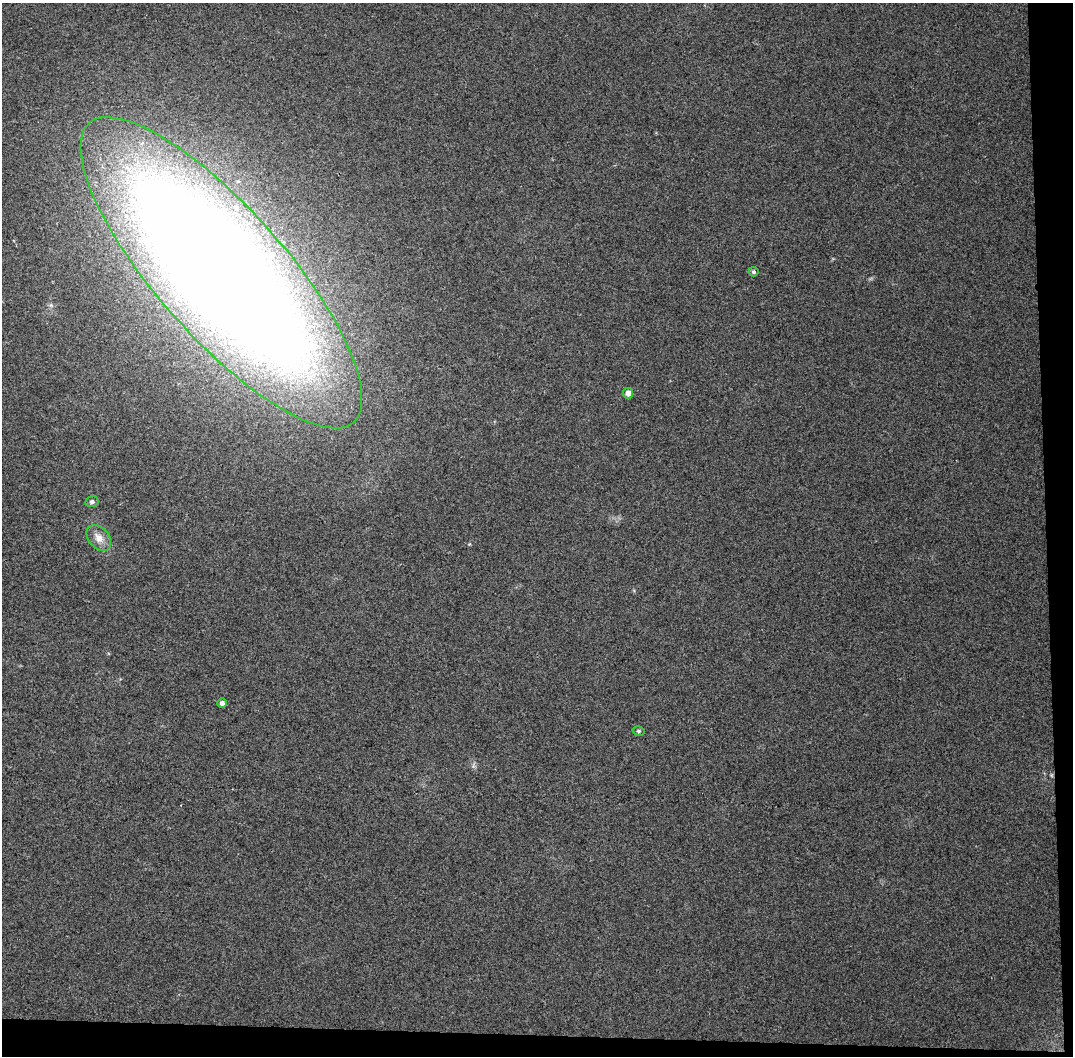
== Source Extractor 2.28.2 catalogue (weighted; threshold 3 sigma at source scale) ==
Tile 4 of 2 x 2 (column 2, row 2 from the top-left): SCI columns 1114-2184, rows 1-1054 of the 2224 x 2109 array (HDU 1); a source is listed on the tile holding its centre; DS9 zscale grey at full resolution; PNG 1075 x 1058 px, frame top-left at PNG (2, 3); each listed source drawn as its Kron ellipse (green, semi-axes under 4 px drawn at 4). Shown black and unused: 5% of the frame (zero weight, under 2 of 3 exposures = <1% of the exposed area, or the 3 px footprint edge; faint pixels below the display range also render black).
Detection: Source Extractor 2.28.2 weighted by HDU 2 'WHT'; one run over the whole footprint, this tile lists its part. Background 0.12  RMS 0.016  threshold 0.0705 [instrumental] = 3 sigma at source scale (4.5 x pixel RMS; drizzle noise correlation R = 1.50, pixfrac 1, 0.0396/0.0396 arcsec/px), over >= 5 px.
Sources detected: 8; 1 inside a brighter listed object's ellipse — not listed separately; the other 7 listed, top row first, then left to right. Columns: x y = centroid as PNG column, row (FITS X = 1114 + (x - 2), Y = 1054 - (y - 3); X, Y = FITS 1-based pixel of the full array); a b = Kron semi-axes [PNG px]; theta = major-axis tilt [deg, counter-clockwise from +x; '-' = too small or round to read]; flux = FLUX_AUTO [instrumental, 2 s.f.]
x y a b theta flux
753 272 5 5 - 2.8
221 273 200 64 -48 5100
628 393 5 5 - 9.3
92 502 6 5 - 4.2
99 538 15 10 -48 15
222 703 5 4 - 5.4
639 731 6 4 -14 2.5
Overlapping masked pixels (flux is a lower limit): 1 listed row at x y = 221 273
Isophote crosses this tile's border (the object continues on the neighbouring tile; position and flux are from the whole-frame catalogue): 1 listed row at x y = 221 273